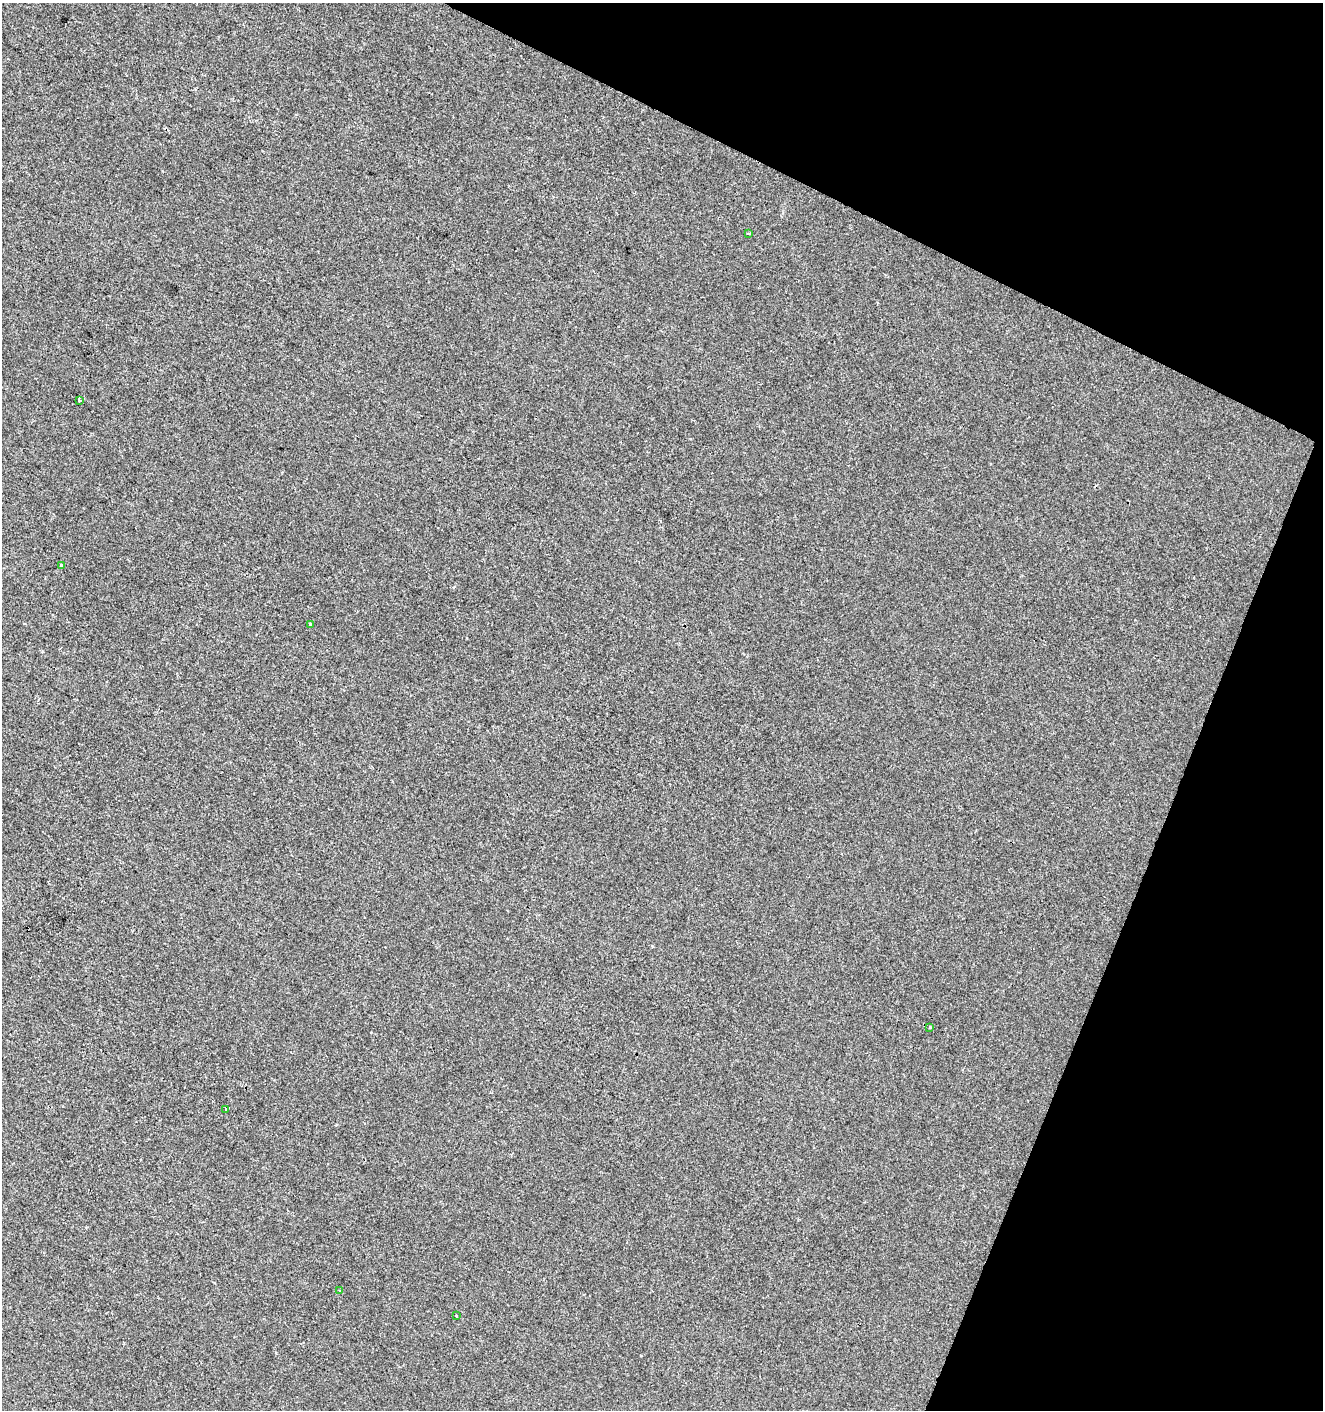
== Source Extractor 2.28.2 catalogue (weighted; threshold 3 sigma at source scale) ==
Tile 8 of 4 x 4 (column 4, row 2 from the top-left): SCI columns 4171-5491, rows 2826-4233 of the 5761 x 5642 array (HDU 1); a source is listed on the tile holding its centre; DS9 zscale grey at full resolution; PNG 1325 x 1412 px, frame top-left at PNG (2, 3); each listed source drawn as its Kron ellipse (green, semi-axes under 4 px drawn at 4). Shown black and unused: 21% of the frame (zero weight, under 2 of 3 exposures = <1% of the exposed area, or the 3 px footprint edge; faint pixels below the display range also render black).
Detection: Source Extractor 2.28.2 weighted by HDU 2 'WHT'; one run over the whole footprint, this tile lists its part. Background -3.41e-04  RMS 0.0042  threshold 0.0188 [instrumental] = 3 sigma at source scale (4.5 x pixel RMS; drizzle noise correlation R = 1.50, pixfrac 1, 0.0396/0.0396 arcsec/px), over >= 5 px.
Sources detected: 8; all 8 listed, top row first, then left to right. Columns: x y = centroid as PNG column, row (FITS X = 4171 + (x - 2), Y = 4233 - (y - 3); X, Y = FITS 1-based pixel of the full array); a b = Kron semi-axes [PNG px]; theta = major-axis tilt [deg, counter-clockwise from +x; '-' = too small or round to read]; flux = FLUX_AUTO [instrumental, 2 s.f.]
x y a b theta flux
748 233 3 2 - 0.89
79 400 3 3 - 0.94
62 565 4 3 - 0.59
310 624 4 4 - 0.65
930 1027 3 3 - 0.6
226 1109 3 2 - 0.49
340 1290 4 3 - 0.59
456 1316 3 3 - 0.4